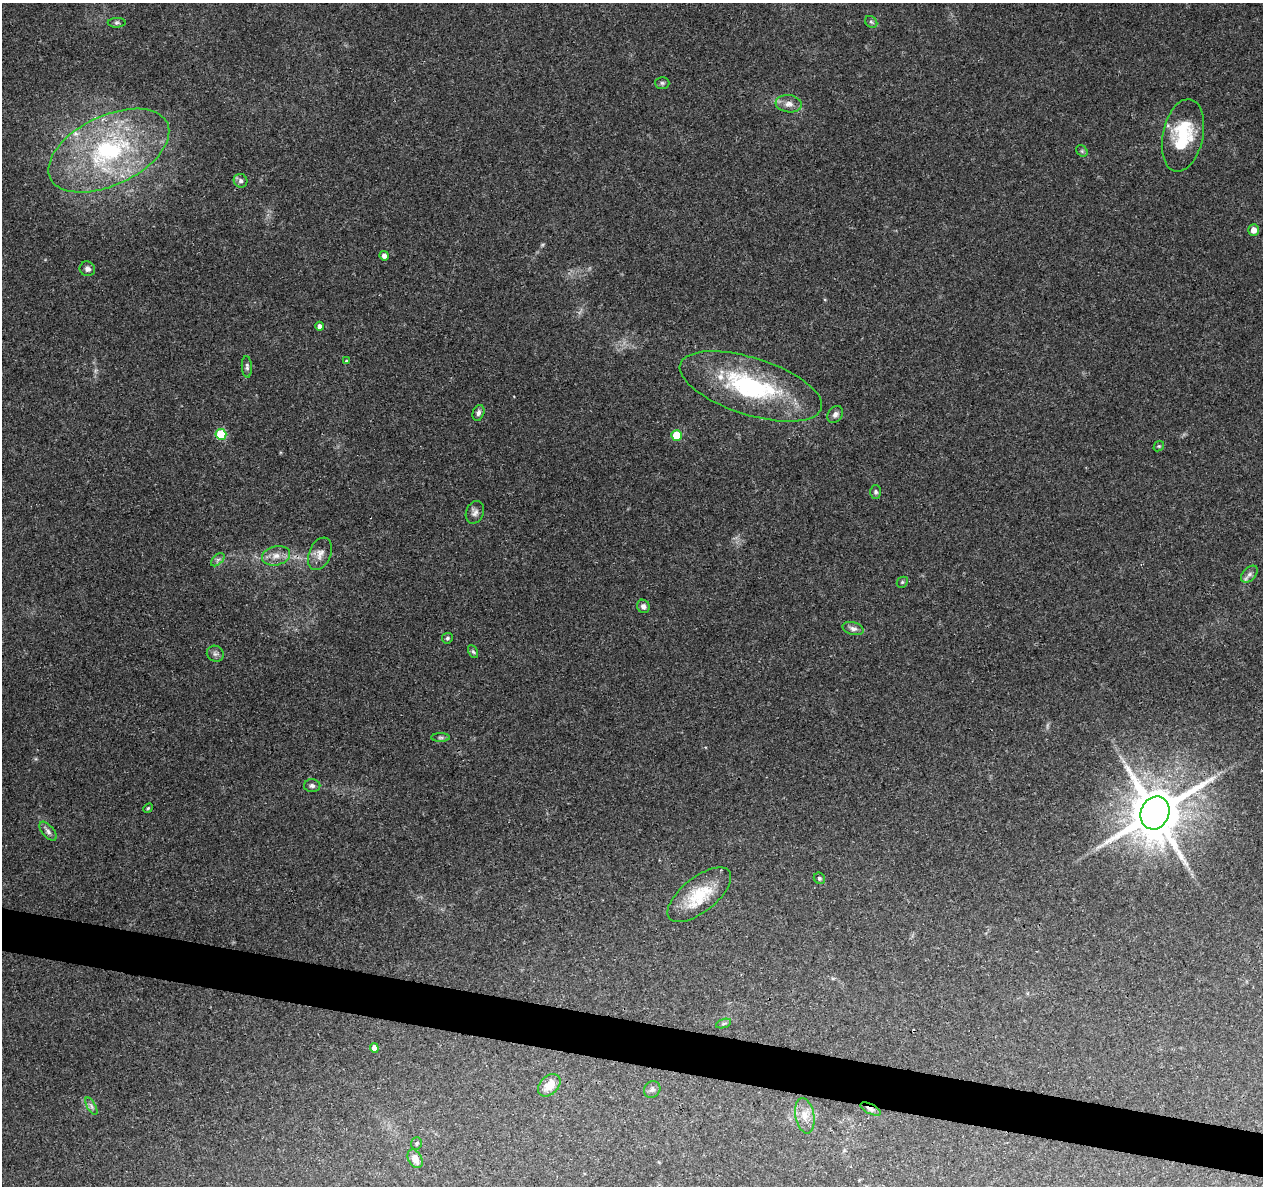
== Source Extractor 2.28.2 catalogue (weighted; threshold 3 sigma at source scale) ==
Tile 6 of 4 x 4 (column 2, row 2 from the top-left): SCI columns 1262-2522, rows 2592-3775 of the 5053 x 5244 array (HDU 1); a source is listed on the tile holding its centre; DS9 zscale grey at full resolution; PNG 1265 x 1188 px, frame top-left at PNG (2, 3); each listed source drawn as its Kron ellipse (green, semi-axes under 4 px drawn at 4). Shown black and unused: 4% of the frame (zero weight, under 3 of 4 exposures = <1% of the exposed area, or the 3 px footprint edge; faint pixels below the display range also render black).
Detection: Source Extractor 2.28.2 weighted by HDU 2 'WHT'; one run over the whole footprint, this tile lists its part. Background 0.0901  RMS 0.0035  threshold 0.0156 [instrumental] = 3 sigma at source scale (4.5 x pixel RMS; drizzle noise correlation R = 1.50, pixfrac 1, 0.0396/0.0396 arcsec/px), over >= 5 px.
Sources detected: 51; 1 cosmic-ray / hot-pixel residue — neither listed nor drawn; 2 inside a brighter listed object's ellipse — not listed separately; the other 48 listed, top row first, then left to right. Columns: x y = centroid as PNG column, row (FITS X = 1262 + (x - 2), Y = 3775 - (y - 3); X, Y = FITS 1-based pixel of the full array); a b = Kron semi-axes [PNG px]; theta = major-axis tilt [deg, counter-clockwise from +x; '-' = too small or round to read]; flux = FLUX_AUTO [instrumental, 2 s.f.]
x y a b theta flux
871 22 7 5 -43 0.67
117 23 9 5 0 0.72
662 83 7 6 - 0.7
789 104 13 8 -7 2.3
1183 135 37 20 78 19
109 151 65 34 25 56
1082 151 6 5 - 0.62
240 181 7 6 - 1
1253 230 6 5 - 2.1
384 256 5 4 - 1.5
87 269 8 7 - 1.2
320 326 4 4 - 1.3
346 361 3 3 - 0.35
247 367 11 5 -86 0.91
751 386 74 28 -18 47
478 413 8 5 70 1.1
835 414 9 7 57 1.3
221 434 5 5 - 16
677 435 5 5 - 12
1159 446 6 4 42 0.48
876 492 7 5 -89 0.76
475 512 11 9 66 1.6
320 554 17 10 67 2.9
276 556 14 9 13 3.1
218 560 8 5 44 0.98
1249 574 10 6 46 1.4
902 582 6 5 - 0.5
643 606 7 6 - 1.3
853 628 11 6 -14 1.4
447 638 5 5 - 0.73
473 652 7 4 -62 0.56
215 654 8 8 - 1.2
441 737 9 4 0 0.78
312 786 8 6 -2 1.1
148 808 5 4 - 0.41
1155 813 17 14 66 2200
48 831 11 6 -50 1.3
819 878 6 5 - 0.62
699 895 38 17 38 13
724 1023 8 3 19 0.59
374 1048 4 4 - 2.9
549 1085 13 9 46 5
652 1089 9 7 52 1.2
91 1106 10 4 -60 0.95
870 1109 11 5 -25 1.1
805 1116 18 9 -80 3.7
416 1143 6 5 - 0.54
415 1159 10 6 -62 3.3
Overlapping masked pixels (flux is a lower limit): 2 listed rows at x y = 1155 813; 870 1109